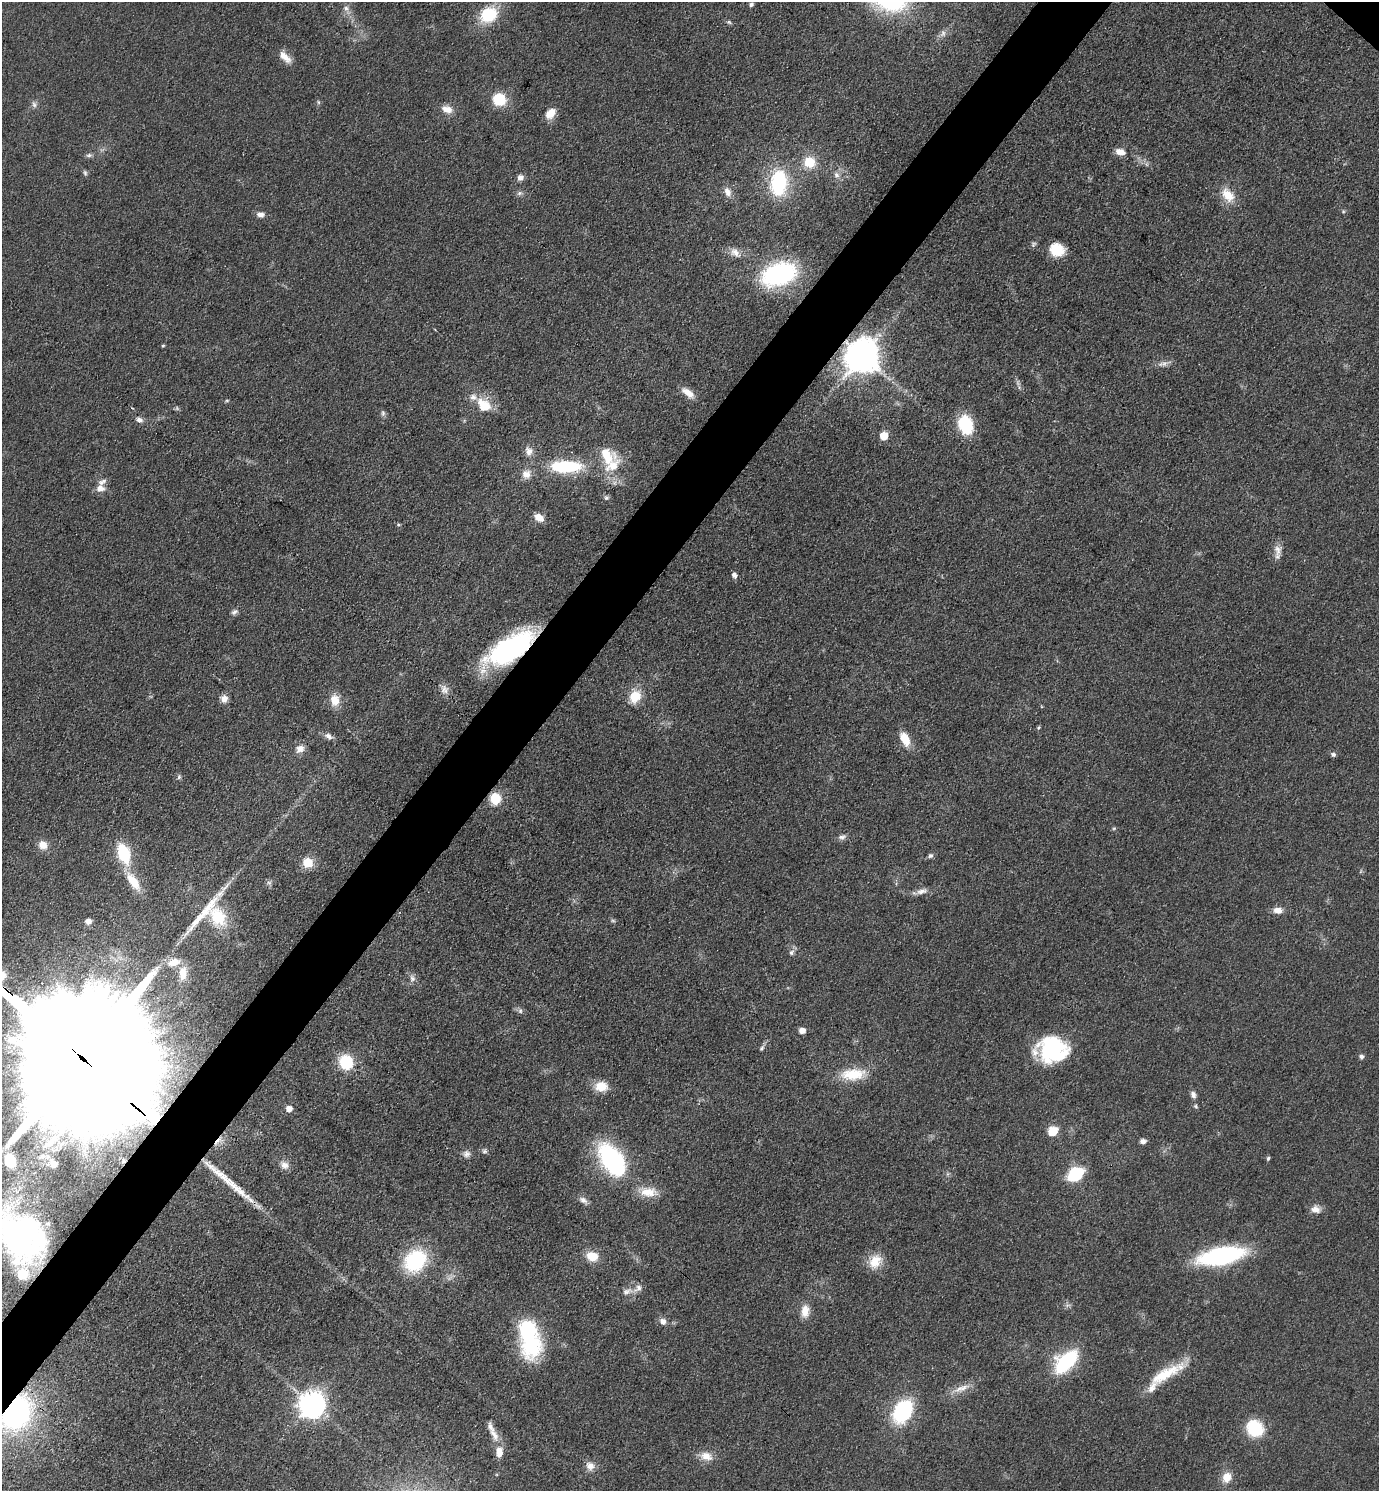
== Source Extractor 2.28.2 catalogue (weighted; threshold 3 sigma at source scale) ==
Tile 7 of 4 x 4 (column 3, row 2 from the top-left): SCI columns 3053-4429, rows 2980-4468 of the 5962 x 5959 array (HDU 1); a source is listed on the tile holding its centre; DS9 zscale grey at full resolution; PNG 1381 x 1493 px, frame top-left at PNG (2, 2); no overlay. Shown black and unused: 5% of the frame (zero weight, under 3 of 4 exposures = <1% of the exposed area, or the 3 px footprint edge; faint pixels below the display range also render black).
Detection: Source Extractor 2.28.2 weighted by HDU 2 'WHT'; one run over the whole footprint, this tile lists its part. Background 0.0779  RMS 0.0064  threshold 0.029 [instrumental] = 3 sigma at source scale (4.5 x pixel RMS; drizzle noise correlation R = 1.50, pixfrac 1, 0.05/0.05 arcsec/px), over >= 5 px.
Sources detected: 136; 3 too faint to see at this stretch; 1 inside a brighter object's white glare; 2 long thin detections or spike segments (spike, bleed or trail) — not listed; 7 inside a brighter listed object's ellipse — not listed separately; the other 123 listed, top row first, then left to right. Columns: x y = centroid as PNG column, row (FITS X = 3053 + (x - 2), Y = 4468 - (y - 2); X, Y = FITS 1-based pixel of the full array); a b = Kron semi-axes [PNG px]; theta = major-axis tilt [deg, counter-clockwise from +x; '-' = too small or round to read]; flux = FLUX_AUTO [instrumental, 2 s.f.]
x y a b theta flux
751 5 5 4 - 1.7
346 8 6 6 - 2.2
488 15 17 14 30 32
729 22 7 5 -22 1.2
943 33 11 8 68 3
285 57 18 8 -44 7
499 99 10 9 - 30
318 102 6 4 -72 0.87
34 104 10 6 -70 2.1
447 109 15 9 -23 6.1
550 113 14 9 48 7.9
1120 152 12 7 -16 5.9
89 155 9 6 10 1.8
809 162 12 11 - 16
85 173 7 5 -74 1.4
836 175 8 8 - 3
520 177 8 7 - 3.1
778 183 25 16 85 50
727 192 13 8 -65 4.5
519 193 7 6 - 1.7
1228 195 20 13 -49 12
1343 211 5 5 - 0.92
260 214 8 6 -3 3.6
1057 250 16 14 -24 14
735 252 14 9 -33 4.8
779 274 33 20 17 83
163 346 4 3 - 0.85
862 356 10 9 - 1800
1163 364 15 7 14 3.6
688 393 18 8 -35 6.9
227 400 5 3 - 0.8
484 405 20 14 -46 16
383 413 9 6 -90 1.6
139 420 8 6 -23 2.5
966 425 22 16 -72 28
884 436 6 5 - 16
529 451 13 10 -72 4.7
606 455 27 20 -52 21
566 466 43 15 0 43
526 474 12 12 - 5.9
100 489 10 8 10 4.9
606 498 7 6 - 1.4
539 517 12 8 -28 6.3
1278 550 17 10 -77 5.2
734 575 7 6 - 2.4
234 612 10 6 37 2.1
509 649 57 22 33 110
445 689 12 9 -55 4.3
635 696 15 12 57 14
224 699 9 8 - 4.4
335 700 13 10 -86 9.3
1038 727 5 4 - 0.89
328 736 11 7 -30 3.4
905 739 17 9 -65 11
300 749 12 10 33 5.2
1333 754 7 6 - 1.5
179 777 7 5 86 1.3
495 799 11 10 - 16
1114 828 5 5 - 0.89
842 837 11 7 14 2.5
43 845 12 10 -35 6.1
124 853 18 10 -71 36
930 856 7 6 - 1.7
307 862 12 12 - 11
133 882 26 11 -56 15
269 883 7 4 -1 1.4
922 891 16 7 14 4.4
1278 910 11 8 -5 4.9
218 917 28 19 -58 30
88 921 5 5 - 4.7
791 952 8 6 63 2.1
174 962 17 10 15 7.9
183 973 17 10 84 8
412 978 10 7 -71 3
520 1011 7 6 - 1.6
802 1031 6 5 - 5
762 1048 9 5 54 1.5
1052 1049 29 25 0 64
81 1057 103 25 -42 100000
1362 1057 5 5 - 2.2
346 1062 12 11 - 31
853 1074 32 15 5 20
601 1086 15 11 -3 11
1193 1095 9 7 -71 2.7
1196 1106 6 5 - 1
289 1109 6 6 - 5.2
1053 1131 10 9 - 11
54 1138 17 10 35 10
1143 1141 7 6 - 2.6
484 1151 7 6 - 1.6
466 1154 10 10 - 3.2
42 1156 9 8 - 3.4
1268 1158 5 4 - 1.2
10 1160 10 8 -67 31
613 1161 33 17 -55 110
53 1164 7 6 - 5.4
284 1165 13 10 -37 4.6
1075 1174 12 9 34 47
648 1192 24 12 -5 11
583 1200 12 7 -32 3.2
1316 1209 13 10 -13 5
22 1236 41 31 -59 180
592 1256 13 10 -19 11
1221 1256 35 13 11 120
415 1261 25 20 46 52
875 1261 20 14 56 12
22 1274 7 6 - 30
627 1292 17 8 16 4.7
805 1311 15 10 84 8.2
663 1321 9 8 - 3.4
529 1335 40 18 -79 80
1066 1362 23 13 44 61
1165 1374 53 12 29 25
963 1388 20 7 34 6.6
312 1405 9 8 - 770
902 1411 24 17 59 54
16 1412 25 19 59 130
1255 1428 18 16 -42 27
494 1435 20 9 -62 6.9
499 1452 15 8 -87 7.2
706 1456 18 11 -16 7.6
590 1466 12 10 -25 5
1227 1477 13 11 62 8.1
Overlapping masked pixels (flux is a lower limit): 5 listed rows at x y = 862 356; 509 649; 81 1057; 22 1236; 16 1412
Isophote crosses this tile's border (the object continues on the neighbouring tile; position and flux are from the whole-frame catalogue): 3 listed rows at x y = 81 1057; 22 1236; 16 1412